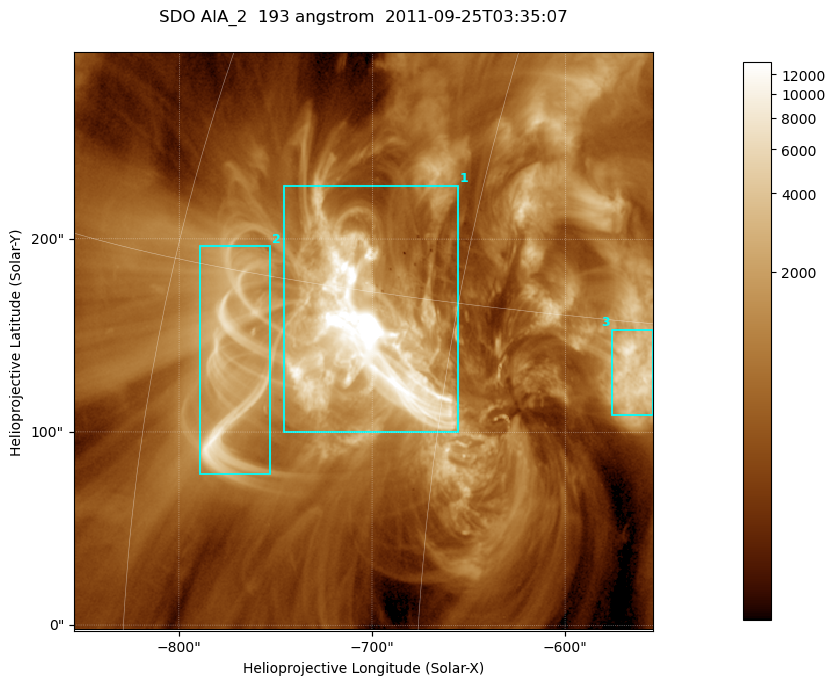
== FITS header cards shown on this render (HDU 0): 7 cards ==
TELESCOP= 'SDO     '           /
INSTRUME= 'AIA_2   '           /
WAVELNTH=                  193 /
WAVEUNIT= 'angstrom'           /
DATE-OBS= '2011-09-25T03:35:07.84' /
CTYPE1  = 'HPLN-TAN'           /
CTYPE2  = 'HPLT-TAN'           /

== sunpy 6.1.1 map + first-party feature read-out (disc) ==
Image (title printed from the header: SDO AIA_2  193 angstrom  2011-09-25T03:35:07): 499 x 499 px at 0.601 arcsec/px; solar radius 957 arcsec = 1592 px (partial field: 3.1% of the solar disc is inside the frame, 100% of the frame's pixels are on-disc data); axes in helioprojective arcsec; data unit not stated in the header (colour bar unlabelled)
Orientation: roll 0.0579 deg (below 1 deg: not rotated)
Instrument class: DISC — disc imager (sunpy class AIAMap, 193 A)
Bright regions (active regions / flare kernels): reference = the on-disc median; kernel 5 px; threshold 5 sigma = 2243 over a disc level ~667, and >= 1.15x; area >= 249 px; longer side >= 6 px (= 3.6 arcsec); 3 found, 3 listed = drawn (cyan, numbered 1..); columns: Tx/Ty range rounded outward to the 2 arcsec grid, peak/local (2 s.f.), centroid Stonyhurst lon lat
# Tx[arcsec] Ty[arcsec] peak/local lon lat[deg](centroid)
1 -746..-654 100..228 125 -49 +13
2 -790..-752 78..196 14 -56 +12
3 -576..-554 108..154 12 -37 +13